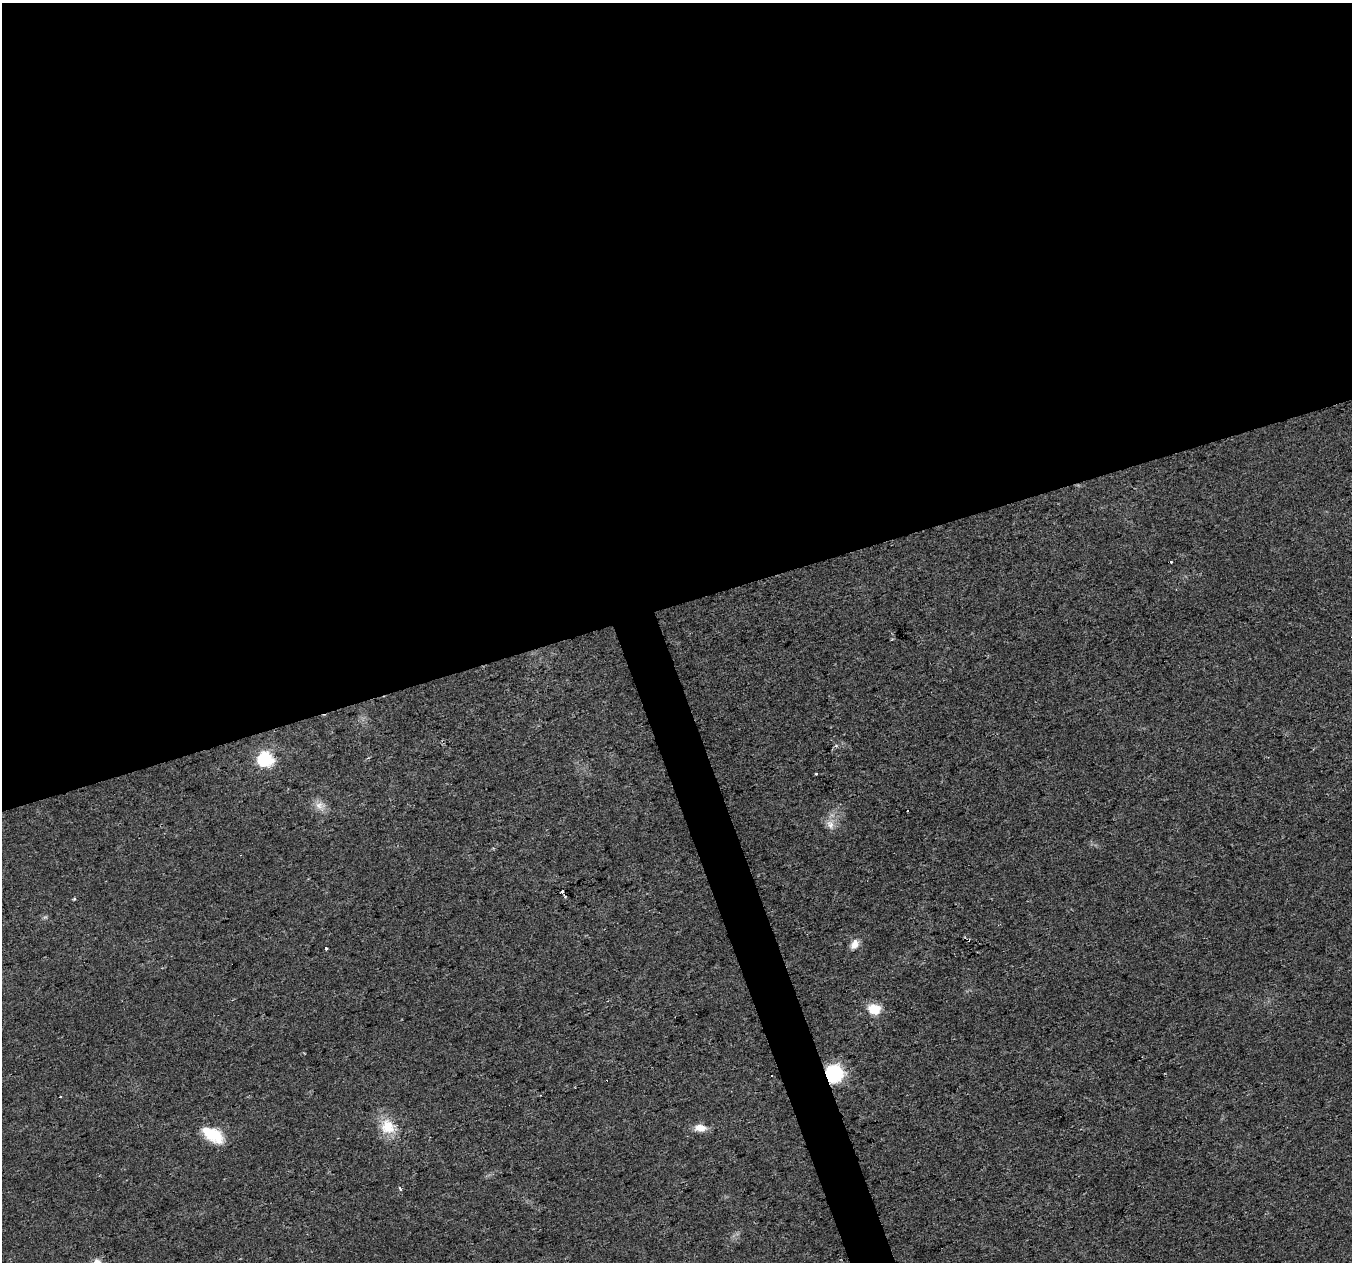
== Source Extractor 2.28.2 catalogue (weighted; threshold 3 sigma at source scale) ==
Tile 2 of 4 x 4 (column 2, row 1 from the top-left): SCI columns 1351-2700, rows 3901-5160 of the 5401 x 5226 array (HDU 1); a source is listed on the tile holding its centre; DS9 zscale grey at full resolution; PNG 1354 x 1264 px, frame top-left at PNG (2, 3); no overlay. Shown black and unused: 50% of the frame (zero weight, under 2 of 3 exposures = <1% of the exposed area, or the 3 px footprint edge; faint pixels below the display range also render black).
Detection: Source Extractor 2.28.2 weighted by HDU 2 'WHT'; one run over the whole footprint, this tile lists its part. Background 0.041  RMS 0.0055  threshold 0.0249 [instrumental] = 3 sigma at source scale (4.5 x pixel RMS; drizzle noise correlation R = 1.50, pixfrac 1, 0.0396/0.0396 arcsec/px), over >= 5 px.
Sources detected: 18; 2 cosmic-ray / hot-pixel residue — not listed; the other 16 listed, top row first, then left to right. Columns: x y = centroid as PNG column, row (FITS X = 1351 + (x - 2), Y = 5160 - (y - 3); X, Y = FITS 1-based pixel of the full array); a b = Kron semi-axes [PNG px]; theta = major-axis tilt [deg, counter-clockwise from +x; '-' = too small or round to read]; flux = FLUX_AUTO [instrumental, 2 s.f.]
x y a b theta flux
1171 561 3 3 - 2.9
265 759 7 6 - 110
816 774 3 3 - 0.75
319 805 12 11 - 4.5
908 811 3 2 - 0.58
830 824 12 10 -61 4.3
562 892 5 3 - 9.5
854 944 13 9 61 4.4
326 948 3 3 - 3.4
874 1009 14 11 -13 11
834 1074 7 7 - 170
60 1096 3 2 - 0.53
388 1127 21 18 -61 14
700 1128 13 8 -4 6.1
212 1135 29 15 -31 17
400 1189 5 3 - 1.1
Overlapping masked pixels (flux is a lower limit): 1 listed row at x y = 834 1074